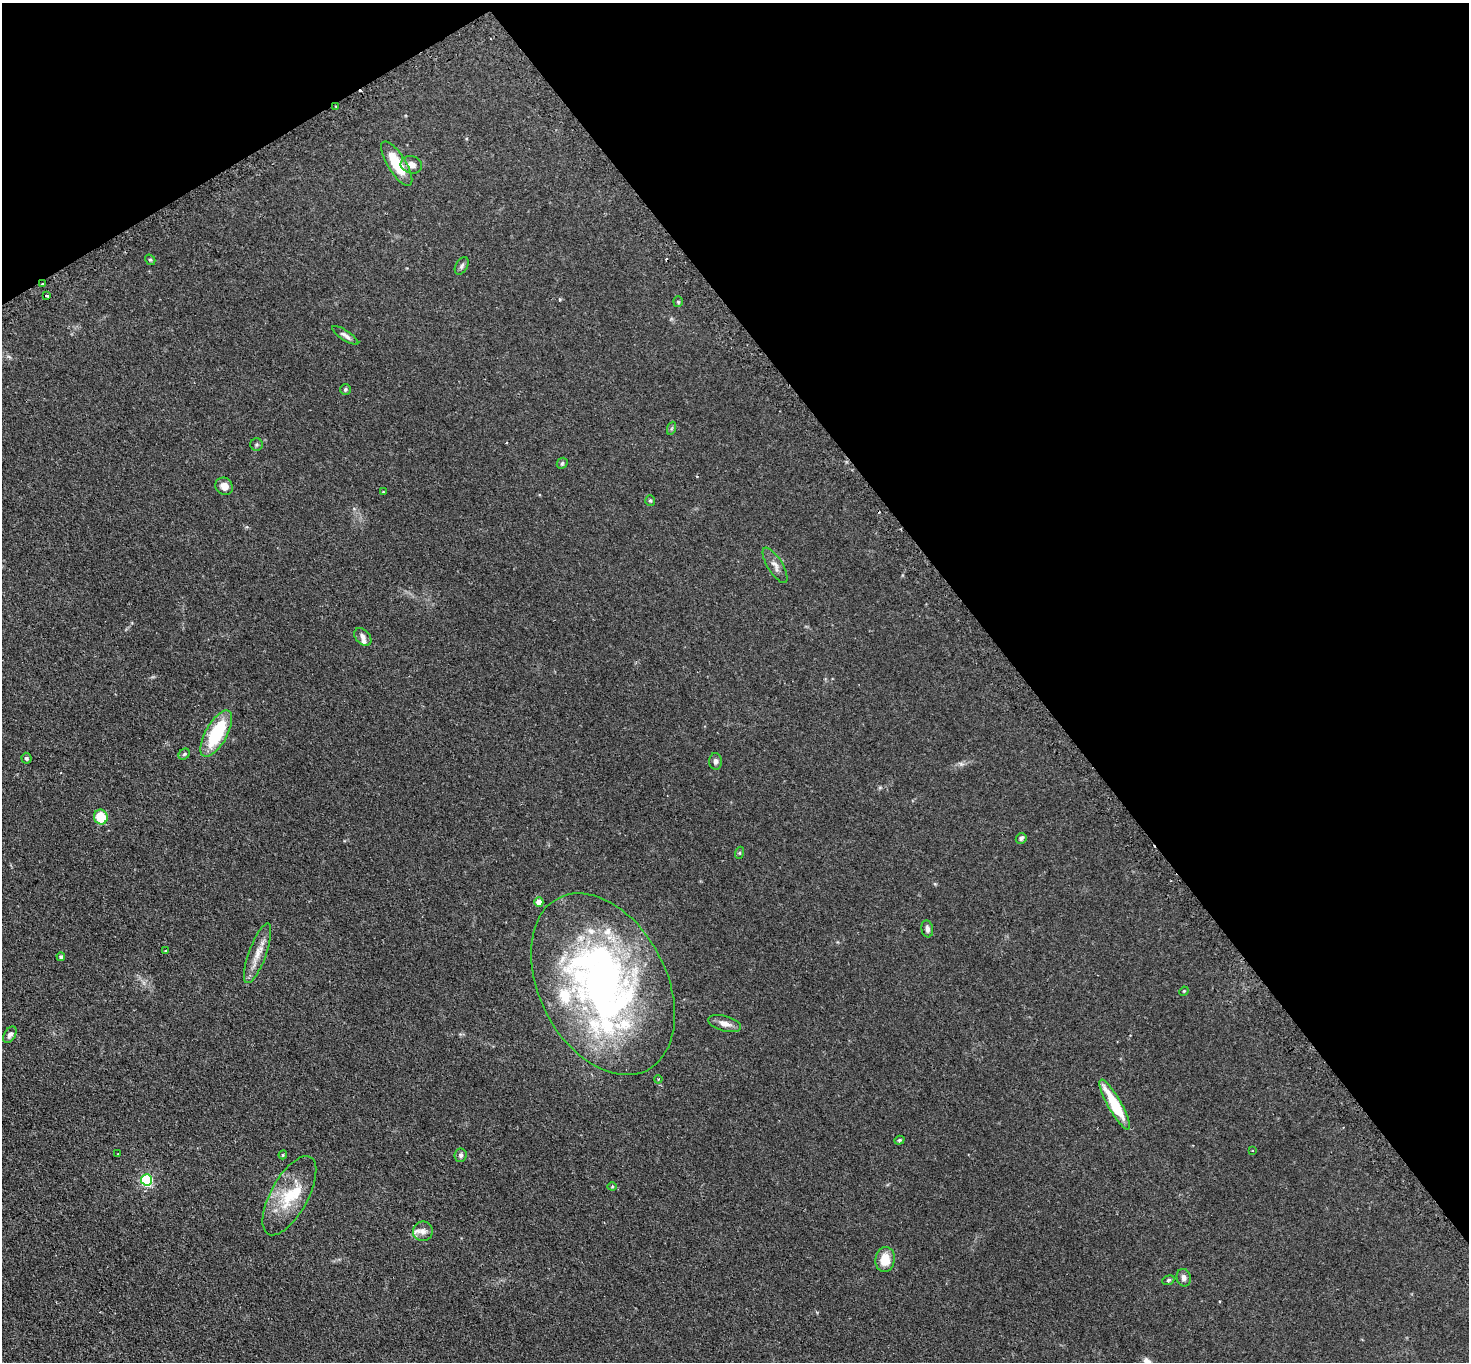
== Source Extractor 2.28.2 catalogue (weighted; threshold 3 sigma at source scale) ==
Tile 3 of 4 x 4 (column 3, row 1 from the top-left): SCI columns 2983-4449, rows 4267-5626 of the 5963 x 5953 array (HDU 1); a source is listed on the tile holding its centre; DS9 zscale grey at full resolution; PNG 1471 x 1364 px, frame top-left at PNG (2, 3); each listed source drawn as its Kron ellipse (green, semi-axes under 4 px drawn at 4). Shown black and unused: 34% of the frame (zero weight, under 2 of 3 exposures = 4% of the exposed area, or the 3 px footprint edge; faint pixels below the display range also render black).
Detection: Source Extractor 2.28.2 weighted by HDU 2 'WHT'; one run over the whole footprint, this tile lists its part. Background 0.111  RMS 0.0076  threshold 0.0342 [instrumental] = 3 sigma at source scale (4.5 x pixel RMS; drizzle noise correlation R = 1.50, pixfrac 1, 0.05/0.05 arcsec/px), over >= 5 px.
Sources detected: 62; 1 inside a brighter object's white glare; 5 cosmic-ray / hot-pixel residue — neither listed nor drawn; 8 inside a brighter listed object's ellipse — not listed separately; the other 48 listed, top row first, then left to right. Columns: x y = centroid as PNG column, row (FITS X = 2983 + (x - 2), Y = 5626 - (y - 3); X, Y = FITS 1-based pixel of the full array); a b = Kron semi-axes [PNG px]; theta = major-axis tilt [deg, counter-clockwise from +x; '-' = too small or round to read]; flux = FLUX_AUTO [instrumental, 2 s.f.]
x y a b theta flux
336 106 3 2 - 0.58
397 164 25 9 -58 23
411 165 11 8 -12 4.7
150 260 5 4 - 0.96
462 266 9 6 61 1.9
43 284 3 2 - 1
47 295 3 3 - 6.9
678 302 5 4 - 1.1
345 335 15 5 -33 2.8
345 389 5 5 - 1.2
672 428 7 4 70 1
257 445 6 6 - 1.3
562 463 6 5 - 1.2
224 486 9 8 - 5.8
383 492 3 3 - 0.68
650 501 5 5 - 1
775 565 20 7 -58 4.6
363 637 10 7 -47 3.2
216 733 26 11 60 43
184 754 6 5 - 1.1
26 758 5 5 - 1.7
715 761 8 6 -85 2.3
101 817 7 6 - 20
1021 838 6 5 - 1.8
739 853 6 4 71 0.91
539 902 4 4 - 10
927 929 8 6 -81 2.4
166 951 4 2 - 0.54
258 953 32 8 70 9.4
61 957 4 4 - 1.9
603 984 97 63 -62 360
1184 991 5 4 - 0.67
725 1023 17 7 -14 5.4
10 1035 9 5 58 2.8
658 1079 4 3 - 0.75
1115 1105 28 6 -60 34
899 1140 5 4 - 0.9
1252 1151 3 2 - 0.5
118 1154 3 2 - 0.63
283 1155 4 4 - 0.8
461 1155 7 6 - 2
147 1180 6 5 - 87
612 1186 4 4 - 0.68
289 1196 44 18 61 29
423 1231 10 9 - 4.1
885 1259 12 9 81 12
1184 1278 9 7 -77 3
1168 1280 6 4 22 1.1
Overlapping masked pixels (flux is a lower limit): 2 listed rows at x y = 336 106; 43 284